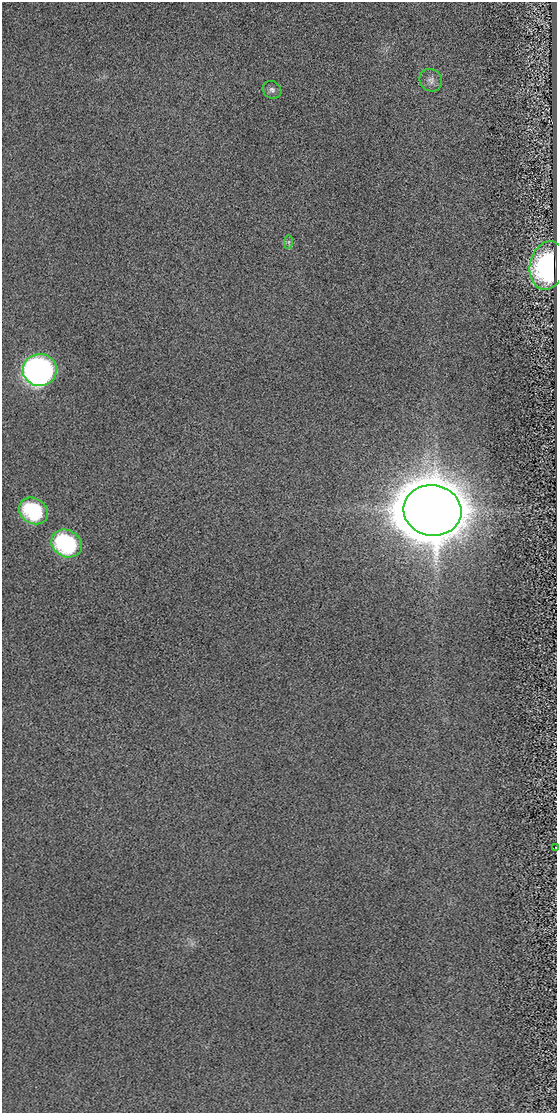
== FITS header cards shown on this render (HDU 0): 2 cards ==
NAXIS1  =                  555
NAXIS2  =                 1111

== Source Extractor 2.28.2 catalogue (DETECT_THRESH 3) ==
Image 555 x 1111 px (HDU 0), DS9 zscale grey, 1 PNG px = 1 image px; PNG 559 x 1115 px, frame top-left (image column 1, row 1111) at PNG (2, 2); each listed source drawn as its Kron ellipse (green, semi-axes under 4 px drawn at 4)
Background -0.0124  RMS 5.2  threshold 15.5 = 3 sigma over >= 5 px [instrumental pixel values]
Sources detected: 9; all 9 listed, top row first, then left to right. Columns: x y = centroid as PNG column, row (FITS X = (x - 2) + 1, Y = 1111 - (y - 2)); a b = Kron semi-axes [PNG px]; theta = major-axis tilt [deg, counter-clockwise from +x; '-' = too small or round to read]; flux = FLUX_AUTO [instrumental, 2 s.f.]
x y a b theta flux
431 80 12 10 -48 2.1e+03
272 90 10 8 -37 1.3e+03
289 242 7 4 90 6.0e+02
548 265 24 18 77 5.6e+04
40 370 17 16 - 1.4e+05
432 510 29 25 -9 3.9e+06
33 511 15 12 -30 2.8e+04
67 543 16 13 -29 3.8e+04
556 847 2 2 - 2.0e+02
At the frame edge (FLAGS 8, measured only in part): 1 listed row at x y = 556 847